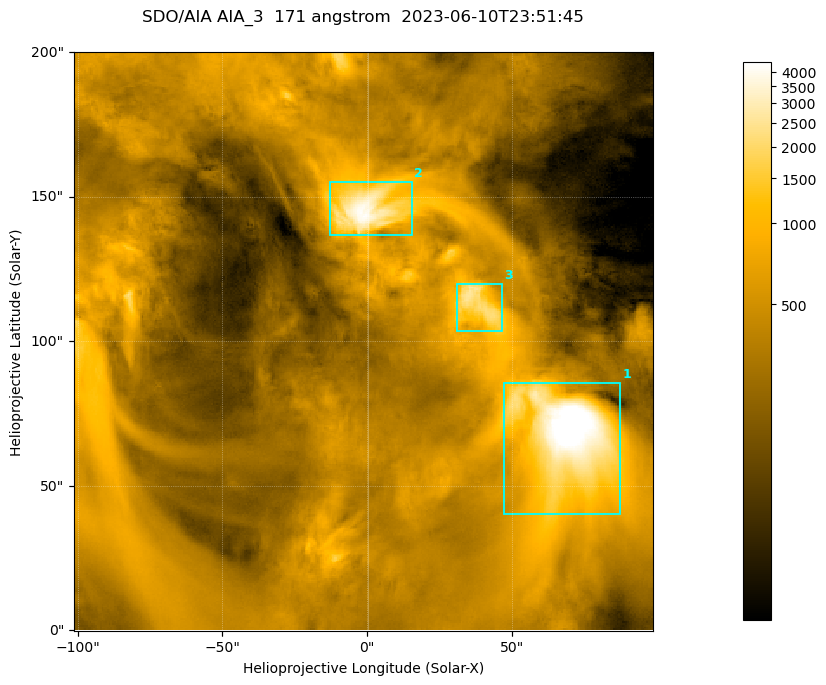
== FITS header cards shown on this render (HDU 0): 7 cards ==
TELESCOP= 'SDO/AIA '
INSTRUME= 'AIA_3   '
WAVELNTH=                  171
WAVEUNIT= 'angstrom'
DATE-OBS= '2023-06-10T23:51:45.342'
CTYPE1  = 'HPLN-TAN'
CTYPE2  = 'HPLT-TAN'

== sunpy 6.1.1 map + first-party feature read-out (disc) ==
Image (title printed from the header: SDO/AIA AIA_3  171 angstrom  2023-06-10T23:51:45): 334 x 334 px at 0.599 arcsec/px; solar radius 945 arcsec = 1577 px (partial field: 1.4% of the solar disc is inside the frame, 100% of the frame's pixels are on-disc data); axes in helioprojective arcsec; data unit not stated in the header (colour bar unlabelled)
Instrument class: DISC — disc imager (sunpy class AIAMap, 171 A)
Bright regions (active regions / flare kernels): reference = the on-disc median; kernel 3 px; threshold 5 sigma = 1094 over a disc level ~358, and >= 1.15x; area >= 111 px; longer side >= 4 px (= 2.4 arcsec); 3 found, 3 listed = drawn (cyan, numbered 1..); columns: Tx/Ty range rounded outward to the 2 arcsec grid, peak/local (2 s.f.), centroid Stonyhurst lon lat
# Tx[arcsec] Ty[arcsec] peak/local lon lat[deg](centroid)
1 46..88 40..86 16 +4 +4
2 -14..16 136..156 12 +0 +9
3 30..48 102..120 7.1 +2 +7